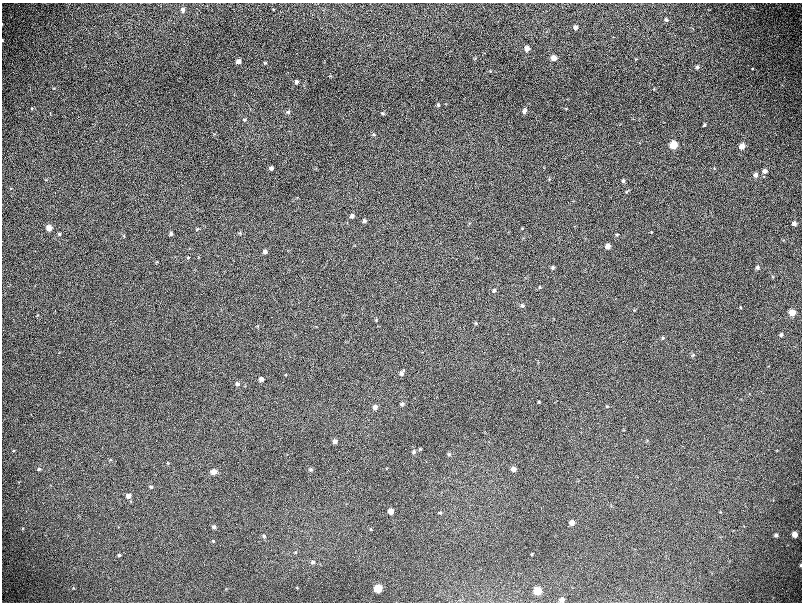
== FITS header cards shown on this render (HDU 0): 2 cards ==
NAXIS1  =                 1600 / length of data axis 1
NAXIS2  =                 1200 / length of data axis 2

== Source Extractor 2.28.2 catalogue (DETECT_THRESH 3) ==
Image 1600 x 1200 px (HDU 0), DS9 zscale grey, zoomed out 1/2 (1 PNG px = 2 x 2 image px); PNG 804 x 604 px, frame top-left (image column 1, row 1199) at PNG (2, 3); no overlay
Background 573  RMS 46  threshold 137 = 3 sigma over >= 5 px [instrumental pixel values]
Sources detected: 147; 19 cannot appear on this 1/2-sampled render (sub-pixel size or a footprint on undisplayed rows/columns) and are not listed; the other 128 listed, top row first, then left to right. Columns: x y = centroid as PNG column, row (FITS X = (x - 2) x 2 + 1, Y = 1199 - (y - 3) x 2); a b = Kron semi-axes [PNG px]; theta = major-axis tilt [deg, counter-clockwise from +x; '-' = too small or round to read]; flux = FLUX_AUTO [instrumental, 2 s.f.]
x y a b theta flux
753 8 3 2 - 4700
273 9 4 3 - 5400
183 10 7 4 86 28000
666 20 4 4 - 18000
2 24 3 2 - 4100
575 27 4 4 - 35000
2 40 4 2 - 6700
527 49 5 4 - 68000
475 58 4 3 - 9200
553 58 5 4 - 99000
636 59 4 3 - 5900
238 62 4 4 - 43000
265 63 4 3 - 10000
697 67 4 4 - 19000
752 69 4 3 - 7500
490 71 4 3 - 7600
330 76 3 2 - 5700
296 82 5 5 - 26000
782 85 3 2 - 4400
54 88 4 3 - 6400
654 89 4 3 - 7900
438 105 5 4 - 16000
32 108 4 4 - 8600
566 109 4 3 - 6700
524 111 7 5 57 32000
288 112 5 4 - 16000
383 113 5 4 - 12000
244 120 6 5 - 16000
704 125 4 3 - 14000
214 134 4 3 - 6600
374 134 5 4 - 13000
640 143 3 2 - 4700
673 145 5 5 - 230000
742 146 4 4 - 91000
544 167 3 2 - 4500
271 168 4 4 - 22000
714 168 4 3 - 6500
316 169 4 2 - 5400
765 171 5 4 - 41000
755 175 5 4 - 39000
763 176 4 3 - 8200
549 179 4 4 - 9200
46 180 4 2 - 6200
623 181 4 4 - 18000
11 188 3 3 - 5800
626 192 4 4 - 11000
297 197 3 2 - 4600
352 216 4 4 - 31000
364 221 4 4 - 15000
469 223 4 3 - 6800
794 223 4 4 - 33000
49 228 5 5 - 92000
522 228 3 3 - 6500
197 229 5 3 - 10000
651 232 4 3 - 8200
240 233 4 4 - 9400
59 234 5 5 - 17000
171 234 4 4 - 22000
617 235 4 4 - 10000
124 236 4 3 - 8200
783 240 3 2 - 5300
608 246 5 4 - 63000
265 252 5 5 - 29000
188 257 4 4 - 12000
157 262 5 4 - 12000
757 267 4 4 - 23000
552 268 4 4 - 18000
773 277 4 3 - 6000
540 287 4 4 - 10000
494 290 5 4 - 18000
522 305 5 4 - 19000
740 308 4 3 - 8500
634 310 4 3 - 7000
792 313 5 5 - 110000
37 315 4 2 - 5800
376 320 5 4 - 11000
475 323 5 4 - 11000
257 326 4 3 - 8500
781 335 4 4 - 23000
663 338 4 4 - 14000
693 355 5 4 - 14000
768 366 4 3 - 6200
402 373 8 4 66 34000
286 374 4 2 - 5500
261 379 5 4 - 41000
237 384 5 5 - 21000
749 394 3 3 - 6100
539 402 4 4 - 13000
402 404 5 4 - 17000
607 406 4 4 - 11000
375 407 5 5 - 41000
647 440 3 3 - 5800
335 441 5 5 - 37000
420 449 5 4 - 11000
777 450 3 2 - 4800
14 451 4 2 - 5700
414 452 5 4 - 17000
449 454 5 5 - 16000
110 460 4 3 - 7200
168 463 4 3 - 8000
387 468 3 2 - 4500
39 469 5 4 - 17000
311 469 5 4 - 15000
513 469 5 5 - 47000
213 472 6 5 - 74000
151 487 4 4 - 13000
128 496 6 5 - 50000
390 511 5 5 - 80000
440 512 5 4 - 11000
720 512 3 2 - 4700
572 523 5 5 - 67000
214 527 5 4 - 21000
22 529 4 3 - 7600
370 529 4 3 - 8000
776 535 4 4 - 22000
795 535 4 4 - 87000
264 536 6 4 -54 16000
213 541 4 3 - 8800
532 554 4 3 - 7800
119 555 5 4 - 18000
313 562 5 5 - 22000
801 565 4 3 - 14000
297 587 4 3 - 6700
73 588 4 3 - 6600
227 588 3 2 - 4500
378 588 5 5 - 270000
537 591 5 5 - 250000
562 600 4 4 - 44000
At the frame edge (FLAGS 8, measured only in part): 4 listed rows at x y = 2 24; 2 40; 801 565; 562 600
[19 sub-pixel or undisplayed-footprint detections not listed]